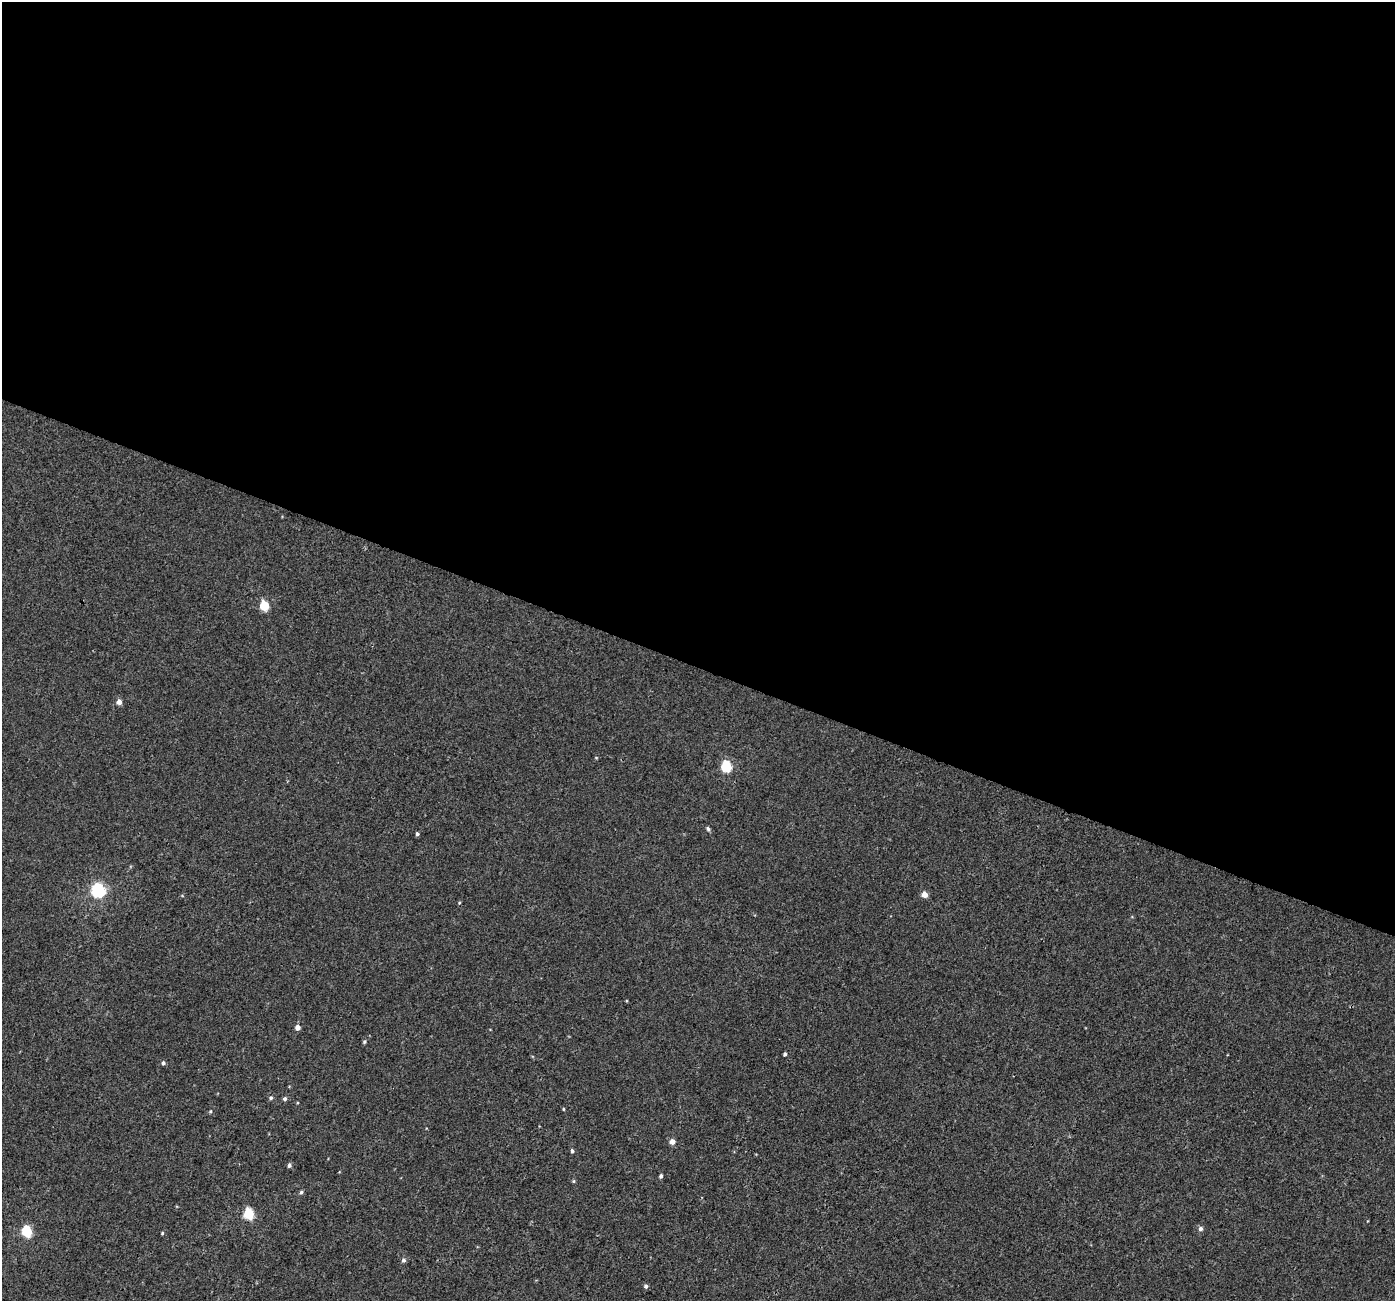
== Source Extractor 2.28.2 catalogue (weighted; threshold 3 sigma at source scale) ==
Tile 3 of 4 x 4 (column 3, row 1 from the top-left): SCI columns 2807-4199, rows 4153-5451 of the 5622 x 5770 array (HDU 1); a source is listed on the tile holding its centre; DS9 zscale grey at full resolution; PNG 1397 x 1303 px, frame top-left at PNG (2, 2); no overlay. Shown black and unused: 51% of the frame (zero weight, under 3 of 4 exposures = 4% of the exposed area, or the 3 px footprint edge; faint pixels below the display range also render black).
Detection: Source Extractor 2.28.2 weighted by HDU 2 'WHT'; one run over the whole footprint, this tile lists its part. Background 0.00224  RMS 0.0028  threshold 0.0126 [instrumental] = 3 sigma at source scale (4.5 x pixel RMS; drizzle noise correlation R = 1.50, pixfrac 1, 0.0396/0.0396 arcsec/px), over >= 5 px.
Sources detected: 28; all 28 listed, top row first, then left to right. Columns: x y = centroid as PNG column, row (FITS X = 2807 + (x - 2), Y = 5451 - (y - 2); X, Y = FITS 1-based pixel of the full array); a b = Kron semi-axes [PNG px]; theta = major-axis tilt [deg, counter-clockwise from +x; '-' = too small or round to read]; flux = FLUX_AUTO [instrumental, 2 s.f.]
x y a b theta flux
264 606 6 5 - 12
119 702 5 4 - 1.9
726 766 6 5 - 22
708 829 6 4 -58 0.51
417 834 4 4 - 0.49
98 890 6 6 - 55
924 894 5 4 - 3.1
459 903 4 3 - 0.26
297 1027 5 5 - 1.6
364 1042 5 4 - 0.39
785 1054 4 3 - 0.47
163 1063 5 5 - 0.62
271 1098 5 5 - 0.55
285 1099 5 5 - 0.69
563 1109 4 3 - 0.26
210 1111 5 3 - 0.27
672 1141 5 5 - 2
572 1151 5 4 - 0.52
289 1165 5 4 - 0.75
661 1176 5 4 - 0.57
574 1181 6 4 90 0.32
301 1192 5 4 - 0.52
248 1214 6 5 - 20
1201 1229 6 6 - 0.79
27 1231 6 5 - 21
162 1233 4 3 - 0.3
403 1260 6 5 - 0.73
646 1286 5 4 - 0.65